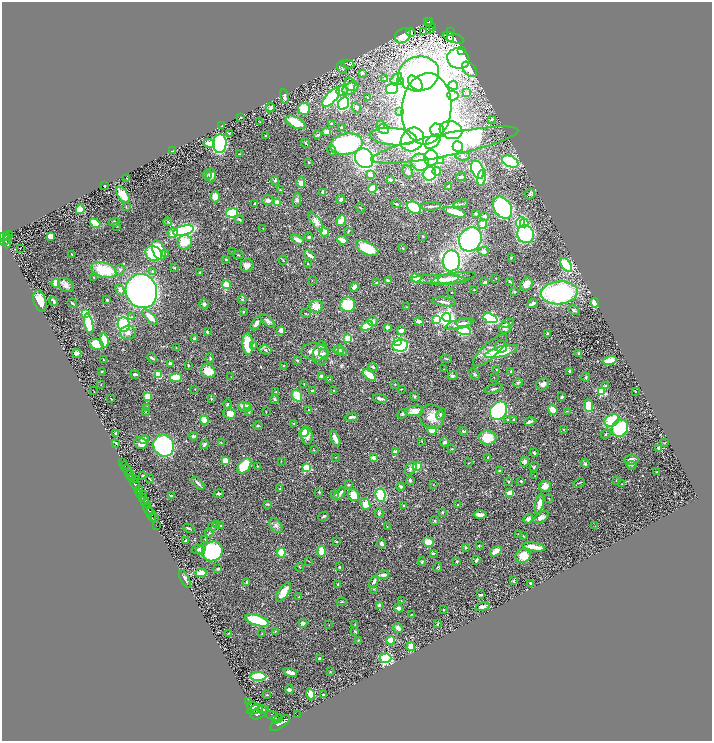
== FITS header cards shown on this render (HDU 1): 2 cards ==
NAXIS1  =                 1420
NAXIS2  =                 1477

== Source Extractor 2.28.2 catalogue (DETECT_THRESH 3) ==
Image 1420 x 1477 px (HDU 1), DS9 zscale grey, zoomed out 1/2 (1 PNG px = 2 x 2 image px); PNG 714 x 743 px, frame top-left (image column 1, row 1477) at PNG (2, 2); each listed source drawn as its Kron ellipse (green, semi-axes under 4 px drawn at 4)
Background 0.674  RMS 0.03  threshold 0.0913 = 3 sigma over >= 5 px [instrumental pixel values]
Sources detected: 518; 13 cannot appear on this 1/2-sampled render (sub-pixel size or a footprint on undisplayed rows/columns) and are neither listed nor drawn; of the other 505, the 500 brightest by FLUX_AUTO listed and drawn (5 fainter detections omitted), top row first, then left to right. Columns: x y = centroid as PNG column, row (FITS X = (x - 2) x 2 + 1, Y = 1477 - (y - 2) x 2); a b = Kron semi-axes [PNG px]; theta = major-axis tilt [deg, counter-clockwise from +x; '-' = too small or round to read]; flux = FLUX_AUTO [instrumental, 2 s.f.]
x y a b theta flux
430 21 3 2 - 100
427 22 2 1 - 17
429 22 2 1 - 17
433 27 2 1 - 3.1
429 29 2 1 - 4.1
451 31 3 3 - 190
411 32 5 2 - 6.5
423 32 4 1 - 3.1
403 36 9 6 38 76
454 38 11 4 -18 54
450 39 2 2 - 4.9
461 51 4 2 - 40
458 59 11 10 - 1200
348 64 7 2 -12 5.7
342 68 6 2 -66 5.5
469 69 9 5 -47 48
362 73 4 3 - 8.3
419 74 20 17 13 460
396 78 6 3 41 7.3
385 79 2 2 - 4.8
400 82 4 3 - 8.6
416 83 9 5 -46 230
350 84 7 5 -75 21
453 85 4 4 - 17
350 88 8 5 24 43
392 89 6 5 - 140
342 91 5 5 - 29
467 93 2 2 - 11
284 96 7 3 -79 20
453 96 5 5 - 14
331 97 12 5 48 500
368 97 2 2 - 4
344 104 6 5 - 660
271 108 5 4 - 11
356 108 5 4 - 9.6
304 109 6 6 - 150
426 109 35 24 84 6500
399 112 3 2 - 6.4
241 117 2 1 - 2.2
492 119 3 3 - 8.2
260 122 2 2 - 2.5
295 122 10 5 -26 140
332 123 3 2 - 2.8
381 124 3 3 - 15
222 126 2 2 - 8.3
341 128 3 2 - 7.7
383 129 6 5 - 11
437 130 7 6 - 510
451 130 11 9 -16 1100
327 132 4 3 - 51
229 133 4 3 - 4.7
265 135 2 2 - 2.8
318 135 4 3 - 8.3
393 137 23 8 -5 590
412 139 12 11 - 1300
433 142 9 5 41 270
305 143 5 3 - 6.1
209 144 6 4 -21 58
220 144 9 6 85 850
346 144 16 10 10 750
445 145 75 11 11 2000
458 147 5 5 - 440
172 151 2 1 - 3.6
332 151 5 3 - 8
239 154 3 3 - 3.5
462 156 7 4 -6 16
364 158 10 9 - 1400
431 158 8 7 - 52
440 161 2 2 - 61
309 162 3 2 - 3.8
420 162 9 8 - 140
510 162 9 5 -24 570
478 170 9 5 -65 740
408 171 6 4 -64 15
437 171 4 4 - 28
430 174 7 6 - 580
207 175 5 3 - 6.1
211 175 7 4 88 24
370 175 4 4 - 34
461 177 5 3 - 13
482 177 8 4 76 450
127 179 3 1 - 3.7
275 180 4 4 - 7.9
390 180 2 2 - 27
301 183 5 4 - 25
105 185 2 2 - 4.7
449 186 4 3 - 12
373 188 4 3 - 110
280 190 2 2 - 2.9
323 192 4 3 - 21
530 194 5 4 - 9.6
123 195 9 5 -55 100
215 197 5 4 - 41
341 199 4 4 - 16
268 200 5 5 - 21
297 200 7 4 83 13
277 203 3 2 - 160
255 204 3 2 - 7.5
396 204 5 2 - 5.3
461 204 7 2 11 7.9
431 206 10 2 3 12
126 207 3 2 - 3.2
360 208 5 2 - 3.8
414 208 7 5 -31 380
503 208 12 8 -57 1200
80 209 5 4 - 110
455 212 11 4 -17 150
232 213 6 4 11 240
476 214 3 3 - 6.7
484 216 3 3 - 15
239 219 5 3 - 7
341 221 5 3 - 73
114 222 6 4 4 11
168 222 4 3 - 5.9
316 222 11 4 -56 38
520 222 5 4 - 320
95 223 6 3 -41 170
524 223 4 3 - 170
483 224 5 4 - 45
117 226 3 3 - 4.1
263 228 2 1 - 1.6
184 231 10 5 16 930
348 231 3 2 - 3.9
324 232 5 4 - 40
173 233 5 5 - 56
526 234 9 8 - 600
8 236 5 3 - 270
50 236 3 3 - 67
423 236 2 2 - 4
4 237 5 3 - 350
6 237 3 1 - 160
309 237 4 3 - 9.6
297 239 7 3 -30 26
470 239 12 11 - 840
6 240 6 2 40 200
342 240 5 2 - 61
185 242 7 7 - 110
7 244 4 2 - 140
367 248 12 6 -28 190
402 248 2 2 - 3.7
21 249 2 1 - 37
159 250 10 6 -66 180
483 251 5 4 - 27
233 252 3 2 - 3.2
154 253 9 7 -35 300
72 254 4 2 - 3.3
166 254 4 3 - 5.7
238 255 5 2 - 4.1
310 255 6 3 -34 28
511 258 3 2 - 4.3
226 259 3 3 - 4.4
283 260 4 2 - 4.9
451 261 10 8 -89 980
308 264 2 2 - 3.9
247 265 7 6 - 32
566 265 8 4 -55 510
174 267 3 3 - 4.6
120 269 5 4 - 10
104 270 13 7 -15 210
152 271 4 3 - 5.7
200 272 3 2 - 3.1
94 278 3 2 - 3.2
416 278 5 4 - 250
454 278 22 5 9 42
496 278 2 2 - 3.2
448 279 10 5 9 26
312 280 2 1 - 1.7
439 280 28 5 -1 70
388 281 4 3 - 11
485 282 3 2 - 17
510 282 3 3 - 4.4
56 283 5 3 - 65
377 283 3 3 - 4.9
526 284 7 5 56 40
66 285 8 6 -31 27
226 285 4 4 - 71
354 287 4 3 - 46
474 289 4 1 - 2.2
120 290 6 4 -66 19
141 291 17 15 -66 2300
452 292 2 1 - 1.9
514 292 3 3 - 5.2
559 293 18 11 5 820
107 300 3 2 - 6.2
242 300 4 3 - 8
40 301 11 6 -74 86
53 301 4 3 - 11
444 302 12 2 -7 17
72 303 5 3 - 6.4
533 303 5 3 - 19
595 303 5 3 - 57
204 304 5 4 - 13
348 305 7 7 - 170
316 306 6 6 - 51
406 307 3 2 - 2.5
574 310 6 3 -31 11
243 311 3 2 - 4.2
85 313 4 3 - 130
305 313 5 2 - 4.2
131 317 4 3 - 7.5
150 317 10 4 -45 57
447 317 4 4 - 2100
490 318 7 4 -21 460
437 320 3 3 - 240
268 321 9 4 -43 24
373 321 5 5 - 16
419 321 4 3 - 22
256 323 8 4 58 24
464 323 8 4 4 20
507 323 7 3 22 14
89 324 10 4 -78 170
124 324 7 6 - 320
459 324 15 4 15 37
367 326 6 4 26 140
388 327 4 4 - 13
505 328 6 5 - 26
281 330 4 4 - 32
401 330 4 4 - 21
464 330 7 4 -16 290
128 332 8 7 - 27
207 332 3 3 - 10
548 333 3 2 - 9.7
348 338 3 3 - 110
194 339 4 4 - 9.2
104 341 7 3 -83 140
397 341 3 3 - 240
96 344 7 5 -20 120
248 344 11 5 -86 160
253 345 4 3 - 6.9
400 345 8 6 8 690
322 346 5 3 - 9
501 347 6 6 - 25
176 348 2 1 - 1.7
265 350 6 4 -16 13
339 350 5 4 - 21
490 350 22 7 43 65
501 351 17 5 15 210
315 352 14 8 -6 54
342 352 4 3 - 5.6
77 353 4 3 - 39
323 353 4 4 - 8.8
579 353 3 3 - 6.3
320 355 10 7 -87 29
152 358 5 2 - 8.1
210 358 5 3 - 7.3
103 359 2 1 - 3
447 359 5 2 - 4.6
297 360 3 2 - 6.4
610 360 7 4 12 71
170 363 4 3 - 11
188 365 3 2 - 6.2
283 365 3 3 - 4.8
373 367 5 3 - 7.5
444 369 2 2 - 2
496 369 2 1 - 2
208 371 8 6 -32 91
511 371 2 2 - 5.3
570 371 3 3 - 9.2
102 372 3 2 - 3.1
135 374 4 3 - 14
474 374 6 4 -52 8.6
158 375 4 3 - 150
370 375 7 3 -37 130
453 375 5 4 - 11
322 376 3 3 - 16
176 377 6 4 1 110
231 377 2 1 - 1.8
494 377 2 1 - 1.6
586 377 4 4 - 7.1
330 379 3 2 - 3
518 383 5 3 - 7.4
101 384 2 1 - 2.4
304 384 2 2 - 2.1
395 384 2 2 - 3
543 384 7 6 - 21
606 386 3 3 - 12
195 389 2 1 - 1.9
401 389 2 2 - 2.9
494 389 9 3 17 11
334 390 3 2 - 3.2
93 391 3 1 - 3.1
312 391 3 3 - 6.9
276 392 3 3 - 3.6
601 392 3 3 - 350
636 392 2 1 - 2.4
148 396 4 4 - 79
297 396 6 5 - 140
414 396 4 3 - 6.5
562 397 4 3 - 8.1
111 398 3 2 - 3.1
380 398 7 3 -15 16
211 399 2 2 - 6.7
274 399 4 4 - 8.2
227 404 5 3 - 5.8
589 405 6 4 -84 140
245 407 7 5 -16 43
248 407 3 2 - 12
147 408 3 3 - 8.4
308 410 2 1 - 2
553 410 5 4 - 51
266 411 2 2 - 2.5
415 411 9 5 10 69
498 411 10 8 54 880
567 411 3 2 - 2.7
145 412 2 1 - 1.9
249 412 3 3 - 4.4
229 413 6 5 - 45
403 414 6 4 41 9.7
441 414 6 4 65 14
351 417 6 3 6 15
432 417 13 12 - 73
514 419 3 3 - 4
204 420 4 3 - 120
508 420 3 3 - 4.5
612 420 7 6 - 190
530 422 6 3 22 15
293 423 3 2 - 2.8
258 425 5 3 - 5.4
620 428 9 8 - 320
564 429 3 3 - 3.6
432 430 5 4 - 56
463 431 4 2 - 5.6
304 432 5 4 - 74
116 433 3 3 - 6.3
606 434 5 2 - 5.1
193 436 5 3 - 10
307 436 9 5 -85 39
488 438 9 7 -7 130
335 439 8 3 -68 47
144 440 5 3 - 47
421 441 3 2 - 2.6
444 442 4 4 - 11
116 443 3 2 - 4.2
141 443 6 5 - 43
221 443 3 2 - 3.3
665 443 2 1 - 1.7
204 444 5 3 - 9.4
164 446 11 10 - 940
452 449 4 3 - 4.8
659 449 3 3 - 14
314 450 3 2 - 2.4
395 452 3 3 - 27
534 453 4 3 - 6.8
335 457 3 2 - 2
488 457 3 2 - 4.1
373 458 2 2 - 68
631 460 7 5 5 21
225 461 4 4 - 76
281 461 2 2 - 1.6
123 462 2 2 - 31
524 462 5 4 - 14
468 463 3 2 - 2.4
585 464 4 4 - 8.2
631 465 5 3 - 6.6
125 466 2 1 - 100
244 466 9 5 51 190
257 466 3 2 - 3.4
417 467 4 4 - 110
534 467 5 2 - 5.1
306 468 3 3 - 330
127 469 5 3 - 210
411 469 7 5 53 18
500 471 4 3 - 7.2
657 472 4 2 - 2.8
130 475 5 2 - 910
143 476 3 2 - 7.7
535 476 2 2 - 2.3
149 478 5 1 - 3.6
132 479 2 2 - 270
135 479 2 1 - 84
410 480 4 3 - 8.8
521 481 4 2 - 5.2
617 481 3 3 - 5.6
509 482 3 3 - 4.3
198 483 8 2 -44 12
579 483 6 2 25 4.9
135 484 6 2 -63 1600
349 484 3 3 - 5.1
622 484 3 2 - 2.8
433 485 2 2 - 2.3
545 486 6 5 - 40
401 487 4 3 - 8.5
280 489 3 3 - 4.9
139 490 4 3 - 790
319 492 3 2 - 4.3
510 493 4 3 - 75
140 494 3 2 - 290
143 494 4 2 - 160
218 494 5 3 - 8.8
335 494 4 3 - 7
340 494 8 3 48 17
353 495 6 5 - 89
380 495 6 5 - 270
172 496 4 2 - 17
142 498 3 2 - 330
549 498 3 2 - 2.3
145 501 4 2 - 370
146 503 5 2 - 260
268 504 4 3 - 5.6
365 504 6 4 -67 53
539 504 10 4 79 38
403 505 2 2 - 3.4
458 505 3 2 - 4.6
148 509 6 2 -62 880
442 512 4 3 - 5.2
379 513 4 3 - 12
151 514 7 2 -67 880
480 515 6 3 -1 34
323 516 5 3 - 7.3
155 517 2 1 - 15
541 517 8 5 35 28
528 519 5 4 - 16
435 521 4 4 - 7
157 525 3 2 - 26
216 525 3 2 - 2.9
276 525 8 5 -52 18
221 526 3 2 - 4.6
387 526 3 2 - 2.4
595 526 2 2 - 2.2
213 527 3 3 - 5.8
189 528 6 2 -25 6.9
209 533 4 3 - 6.9
518 534 2 2 - 2.6
523 536 3 2 - 3.9
205 539 4 3 - 6.6
185 540 2 2 - 7.3
336 542 2 2 - 2.8
428 542 5 4 - 89
382 544 4 4 - 15
479 545 3 3 - 4.2
465 547 4 3 - 6
534 547 11 3 -9 71
198 549 7 4 10 15
200 551 4 3 - 6.8
212 551 10 9 - 470
321 551 5 3 - 120
496 551 7 3 34 64
281 553 5 3 - 200
433 553 4 3 - 7.8
523 556 8 6 28 95
476 560 4 2 - 12
308 561 4 2 - 3
457 561 3 3 - 4.1
422 562 4 3 - 8.9
300 567 4 2 - 2.8
339 567 2 2 - 3.8
437 567 5 3 - 6.1
218 569 3 3 - 7.7
201 573 5 3 - 85
383 575 6 3 4 16
185 579 9 3 -63 18
513 581 3 2 - 2.8
246 582 3 2 - 5.4
374 582 6 2 62 17
531 583 3 3 - 6.7
338 584 3 3 - 4.9
374 589 3 2 - 3.3
283 592 11 5 56 69
481 595 3 2 - 9.6
299 597 3 2 - 3.2
401 601 2 2 - 2.3
342 602 5 2 - 3.6
379 606 3 3 - 39
482 607 7 4 15 17
398 608 4 3 - 22
443 610 2 2 - 4.5
411 614 2 2 - 2.6
257 620 12 5 -19 250
303 623 4 3 - 11
437 624 3 2 - 3.7
329 625 2 2 - 2.3
355 625 3 2 - 3
398 628 5 4 - 24
275 631 3 2 - 3.3
355 631 3 3 - 5.6
228 633 2 2 - 2.6
262 633 3 3 - 3
358 640 3 3 - 3.4
390 640 4 3 - 92
411 647 4 4 - 91
385 658 6 5 - 600
319 659 3 3 - 10
330 672 3 2 - 3.3
290 673 7 3 -17 37
258 676 8 4 0 240
289 690 4 3 - 12
311 694 5 3 - 120
267 695 2 2 - 4.1
324 695 3 2 - 5.3
248 701 2 1 - 58
253 706 6 4 -28 1700
255 709 8 2 22 1600
263 709 2 1 - 220
266 710 3 2 - 340
259 713 9 5 30 3100
297 715 2 1 - 16
274 716 9 4 -19 2400
275 719 3 3 - 1500
278 719 3 2 - 910
280 723 11 5 35 3800
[5 fainter detections neither listed nor drawn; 13 sub-pixel or undisplayed-footprint detections neither listed nor drawn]